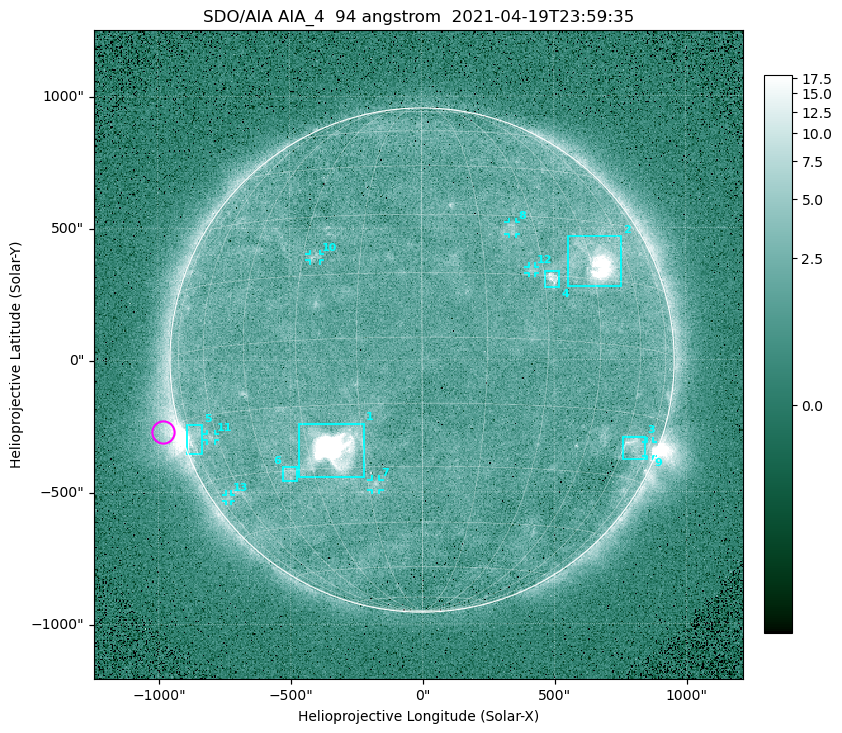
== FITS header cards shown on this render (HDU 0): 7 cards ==
TELESCOP= 'SDO/AIA '
INSTRUME= 'AIA_4   '
WAVELNTH=                   94
WAVEUNIT= 'angstrom'
DATE-OBS= '2021-04-19T23:59:35.14'
CTYPE1  = 'HPLN-TAN'
CTYPE2  = 'HPLT-TAN'

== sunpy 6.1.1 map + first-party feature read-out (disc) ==
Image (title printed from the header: SDO/AIA AIA_4  94 angstrom  2021-04-19T23:59:35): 512 x 512 px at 4.8 arcsec/px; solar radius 955 arcsec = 199 px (full disc in frame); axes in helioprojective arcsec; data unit not stated in the header (colour bar unlabelled)
Orientation: roll -0.138 deg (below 1 deg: not rotated)
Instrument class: DISC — disc imager (sunpy class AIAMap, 94 A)
Bright regions (active regions / flare kernels): reference = the median radial profile (limb darkening/brightening removed); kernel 5 px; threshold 5 sigma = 2.5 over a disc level ~1.8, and >= 1.15x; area >= 9 px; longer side >= 5 px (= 24 arcsec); searched inside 0.97 R_sun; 13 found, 13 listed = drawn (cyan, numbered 1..; 7 of them under ~33 arcsec drawn as corner ticks so the feature stays visible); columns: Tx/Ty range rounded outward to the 10 arcsec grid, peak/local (2 s.f.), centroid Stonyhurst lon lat
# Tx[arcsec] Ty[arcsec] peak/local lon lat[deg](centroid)
1 -470..-220 -450..-240 1121 -23 -25
2 550..760 280..470 52 +48 +19
3 760..850 -380..-290 4.7 +65 -22
4 460..520 270..340 6.1 +32 +14
5 -900..-830 -360..-240 6.2 -73 -19
6 -530..-470 -460..-400 3 -38 -30
7 -190..-160 -490..-450 3.2 -13 -35
8 330..360 470..520 2.8 +24 +27
9 850..880 -370..-310 2.9 +75 -22
10 -430..-380 380..410 2.8 -27 +19
11 -820..-780 -300..-280 2.8 -63 -20
12 400..430 330..360 2.8 +27 +16
13 -750..-720 -540..-510 2.3 -69 -35
Off-limb structures (1.02-1.3 R_sun): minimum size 50 px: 6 found; the strongest spans PA ~90..115 deg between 1.02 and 1.22 R_sun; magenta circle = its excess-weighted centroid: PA ~105 deg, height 1.07 R_sun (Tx ~-980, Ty ~-270 arcsec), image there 4.9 x the reference